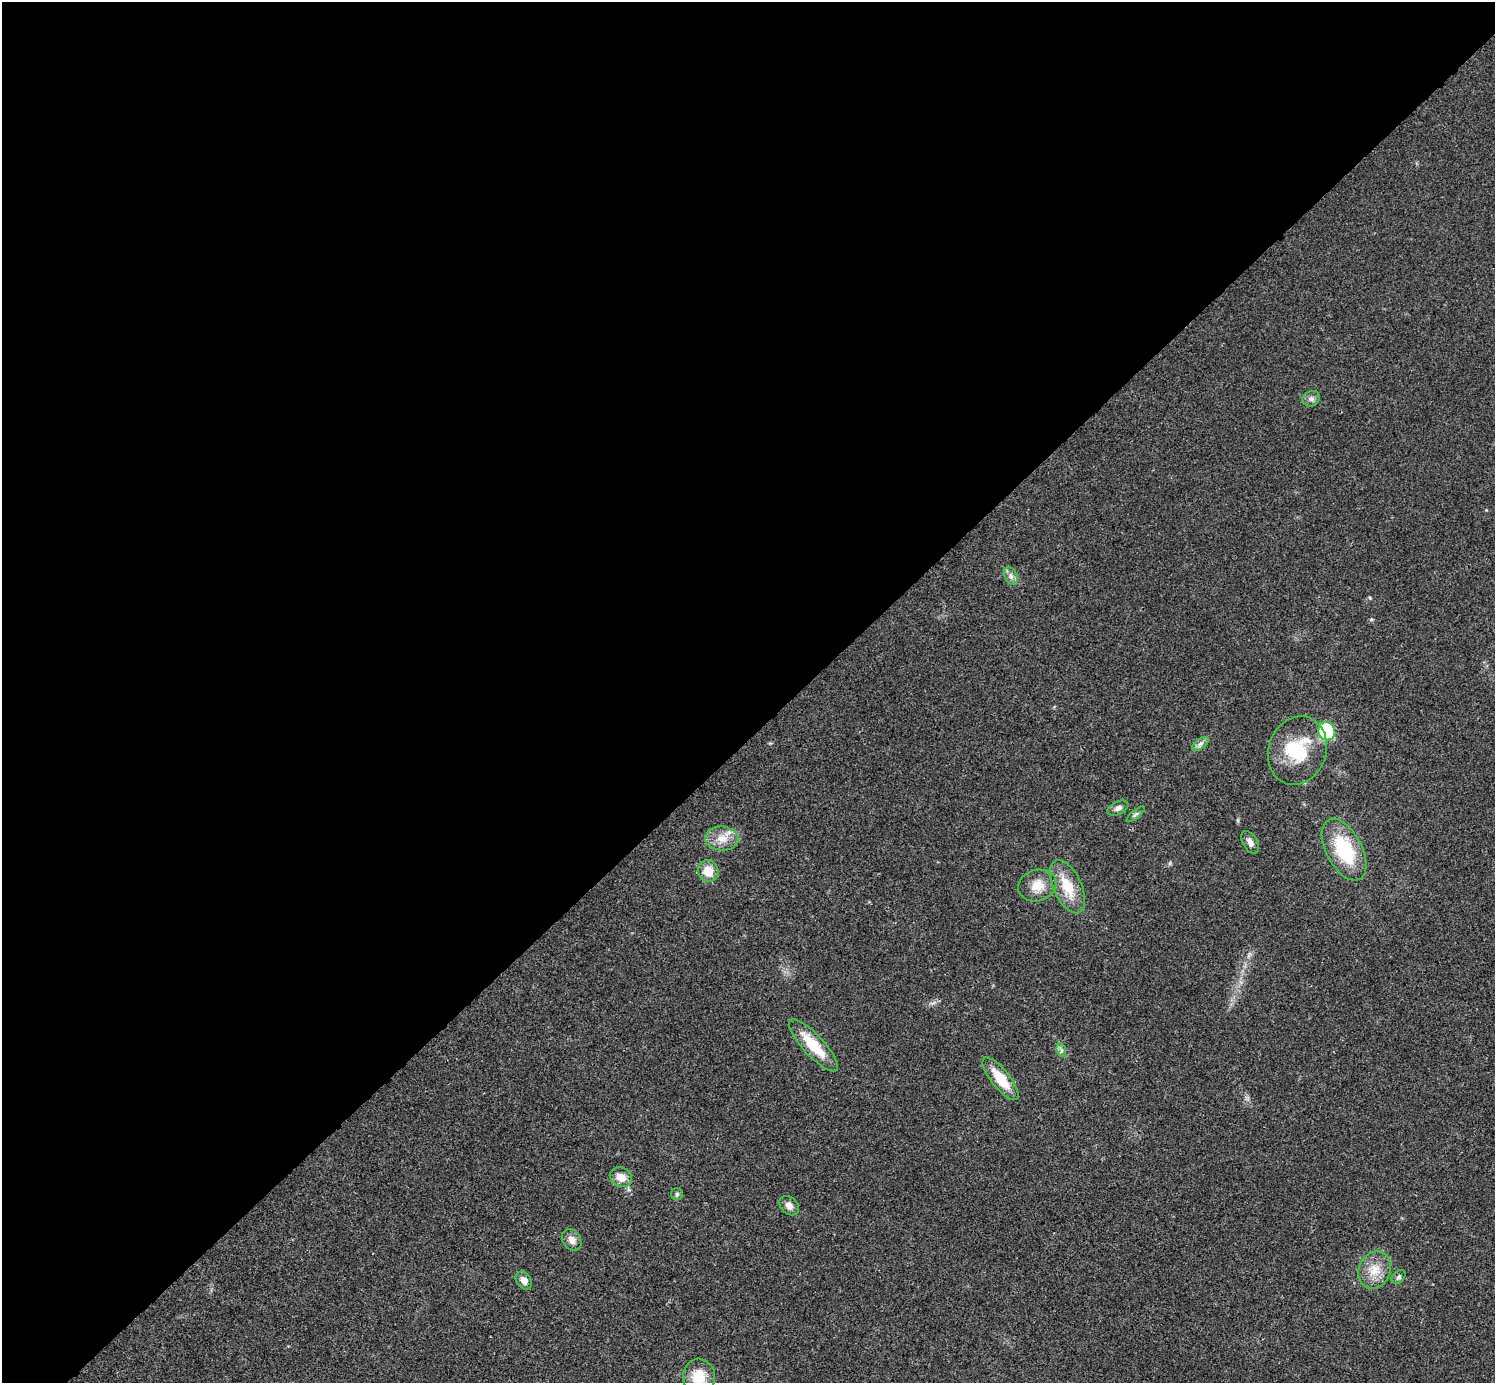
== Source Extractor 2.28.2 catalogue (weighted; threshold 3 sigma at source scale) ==
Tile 2 of 4 x 4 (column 2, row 1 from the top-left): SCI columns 1501-2993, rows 4444-5824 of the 5983 x 5983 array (HDU 1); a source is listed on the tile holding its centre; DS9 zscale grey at full resolution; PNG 1497 x 1385 px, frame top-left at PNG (2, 2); each listed source drawn as its Kron ellipse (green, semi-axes under 4 px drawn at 4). Shown black and unused: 53% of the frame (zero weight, under 3 of 4 exposures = <1% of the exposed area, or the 3 px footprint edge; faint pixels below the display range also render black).
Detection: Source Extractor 2.28.2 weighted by HDU 2 'WHT'; one run over the whole footprint, this tile lists its part. Background 0.0192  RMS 0.004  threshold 0.0179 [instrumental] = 3 sigma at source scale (4.5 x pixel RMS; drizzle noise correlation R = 1.50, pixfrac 1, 0.05/0.05 arcsec/px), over >= 5 px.
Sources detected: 26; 1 inside a brighter object's white glare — neither listed nor drawn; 1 inside a brighter listed object's ellipse — not listed separately; the other 24 listed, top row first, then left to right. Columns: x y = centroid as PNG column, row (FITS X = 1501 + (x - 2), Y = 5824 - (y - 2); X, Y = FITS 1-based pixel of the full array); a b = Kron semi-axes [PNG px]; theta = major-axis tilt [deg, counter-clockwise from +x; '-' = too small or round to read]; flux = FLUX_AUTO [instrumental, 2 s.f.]
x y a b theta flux
1311 399 9 7 23 1.6
1011 576 9 6 -61 1.6
1327 731 9 8 - 28
1200 744 10 5 35 1.4
1297 750 35 28 70 20
1118 808 11 6 24 1.6
1135 814 11 4 40 0.95
722 838 17 12 -2 5.7
1250 842 12 7 -59 2
1344 850 34 18 -62 25
708 871 11 10 - 6.2
1037 886 19 15 17 6.8
1067 887 28 14 -65 11
813 1045 34 10 -47 13
1061 1050 7 4 -72 1
1001 1079 26 9 -51 12
621 1177 11 9 -24 4.6
677 1194 6 6 - 0.81
789 1206 11 8 -44 2.6
572 1240 11 9 -56 2.7
1375 1270 19 16 66 7.3
1399 1277 8 5 42 0.89
524 1280 10 7 -54 2.6
699 1377 18 16 -84 9.5
Isophote crosses this tile's border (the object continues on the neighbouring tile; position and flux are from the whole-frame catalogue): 1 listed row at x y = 699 1377